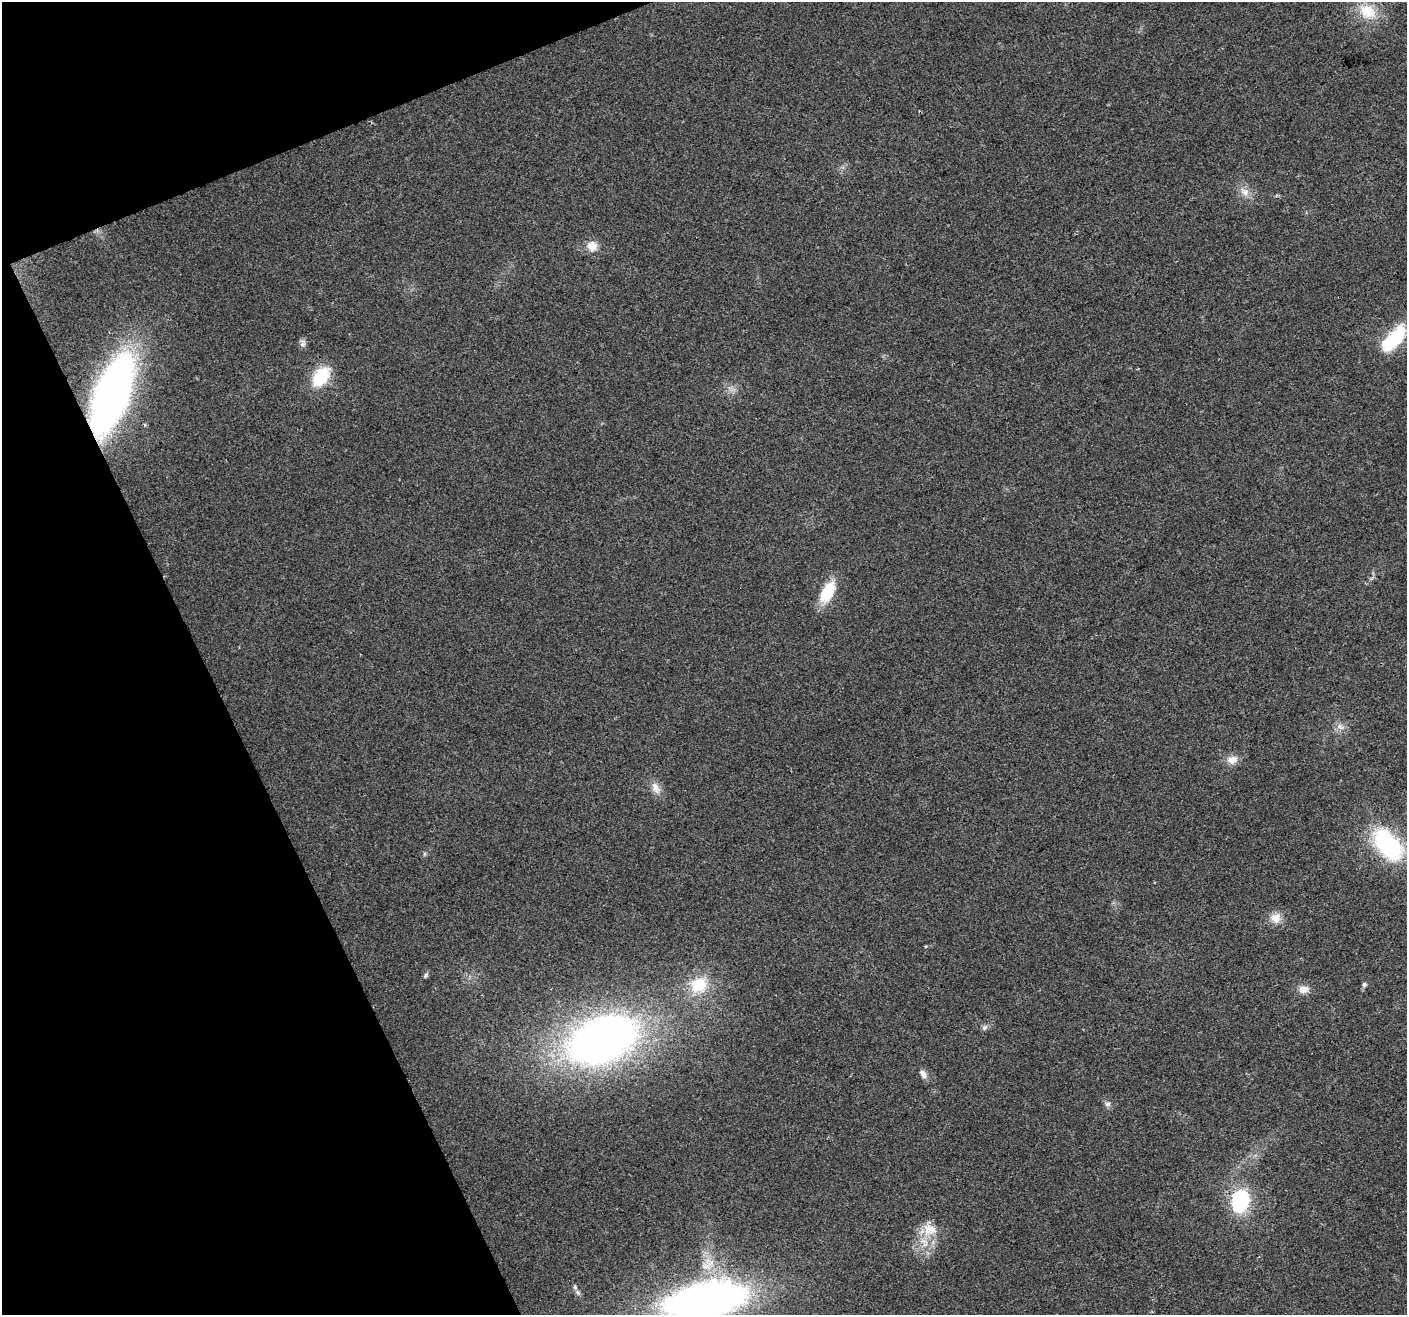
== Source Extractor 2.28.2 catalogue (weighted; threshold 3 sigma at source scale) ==
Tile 5 of 4 x 4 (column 1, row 2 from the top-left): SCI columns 2-1406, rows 2767-4079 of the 5620 x 5476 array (HDU 1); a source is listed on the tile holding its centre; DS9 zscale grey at full resolution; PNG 1409 x 1317 px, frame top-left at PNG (2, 2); no overlay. Shown black and unused: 20% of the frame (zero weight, under 2 of 3 exposures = <1% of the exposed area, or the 3 px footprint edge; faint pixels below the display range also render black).
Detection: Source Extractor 2.28.2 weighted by HDU 2 'WHT'; one run over the whole footprint, this tile lists its part. Background 0.0635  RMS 0.0073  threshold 0.033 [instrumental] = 3 sigma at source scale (4.5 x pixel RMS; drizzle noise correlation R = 1.50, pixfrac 1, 0.0396/0.0396 arcsec/px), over >= 5 px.
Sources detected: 27; all 27 listed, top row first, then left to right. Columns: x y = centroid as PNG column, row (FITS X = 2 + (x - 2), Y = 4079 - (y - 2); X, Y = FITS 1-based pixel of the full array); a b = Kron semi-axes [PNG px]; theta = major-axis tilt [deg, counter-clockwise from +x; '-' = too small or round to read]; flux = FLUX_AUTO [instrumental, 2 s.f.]
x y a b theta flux
1367 11 27 19 -30 22
1244 192 14 10 -32 6.6
592 246 15 14 - 8.1
1394 338 36 15 47 40
303 343 11 7 75 2.7
321 377 28 17 53 27
112 395 58 25 69 430
828 592 26 13 61 25
1340 727 12 7 -30 4.1
1232 760 14 11 0 6.7
656 788 17 10 -61 6.5
1388 844 39 22 -49 84
424 854 7 4 71 1
1276 918 14 13 - 8.1
925 946 4 3 - 0.65
426 975 9 5 53 1.5
1364 984 6 6 - 1.6
699 985 26 21 36 25
1303 989 14 10 5 5.9
984 1027 9 7 50 2.2
602 1040 58 37 24 510
923 1074 11 7 -56 4.2
1108 1104 8 6 0 2.2
1240 1201 13 9 79 99
932 1229 19 15 -22 13
575 1287 7 5 -46 1.7
705 1300 63 27 10 470
Overlapping masked pixels (flux is a lower limit): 2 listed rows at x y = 112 395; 1240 1201
Isophote crosses this tile's border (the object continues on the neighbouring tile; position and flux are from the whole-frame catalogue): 1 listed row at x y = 705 1300